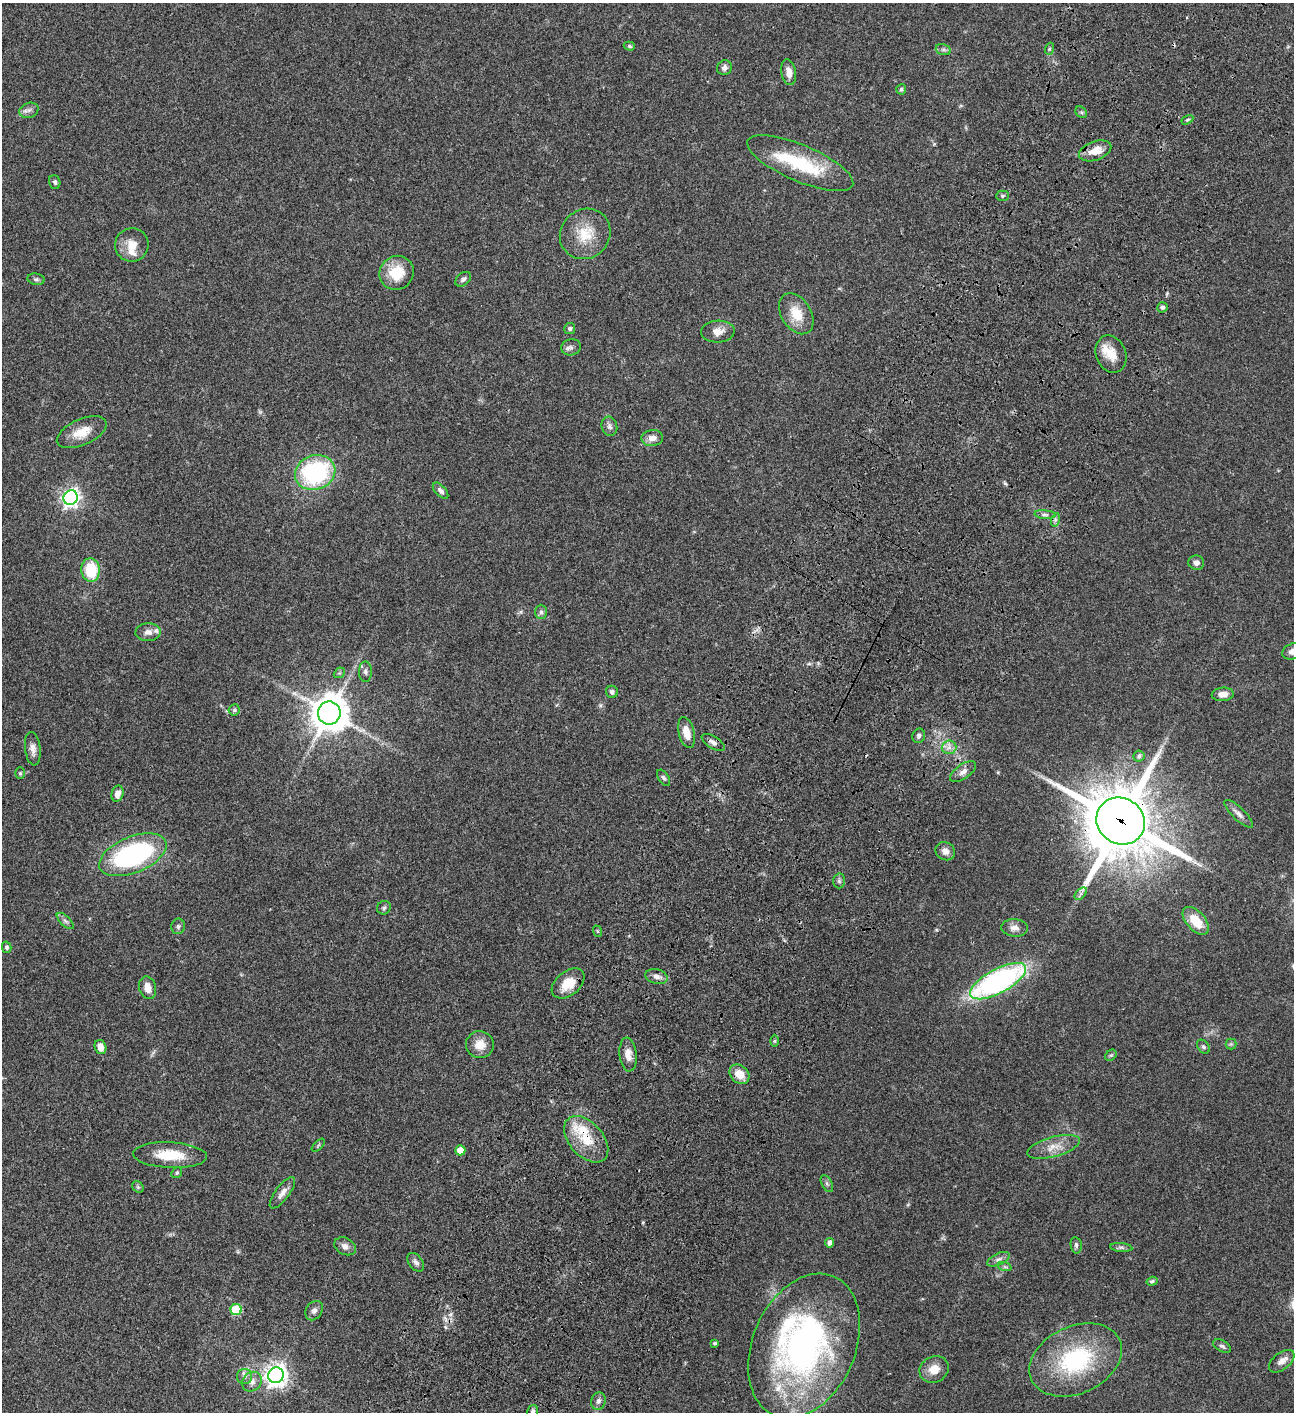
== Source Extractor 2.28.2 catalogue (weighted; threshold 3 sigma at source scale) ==
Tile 10 of 4 x 4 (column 2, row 3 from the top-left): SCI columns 1798-3089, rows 1613-3022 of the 6051 x 6048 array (HDU 1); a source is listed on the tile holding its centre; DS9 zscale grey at full resolution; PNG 1296 x 1414 px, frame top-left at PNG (2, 3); each listed source drawn as its Kron ellipse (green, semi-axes under 4 px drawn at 4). Shown black and unused: <1% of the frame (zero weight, under 3 of 4 exposures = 13% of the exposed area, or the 3 px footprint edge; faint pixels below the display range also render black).
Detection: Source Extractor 2.28.2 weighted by HDU 2 'WHT'; one run over the whole footprint, this tile lists its part. Background 0.0643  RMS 0.0059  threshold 0.0264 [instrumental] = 3 sigma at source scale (4.5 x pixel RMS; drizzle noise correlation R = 1.50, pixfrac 1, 0.05/0.05 arcsec/px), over >= 5 px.
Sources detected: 117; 1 too faint to see at this stretch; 2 cosmic-ray / hot-pixel residue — neither listed nor drawn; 6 inside a brighter listed object's ellipse — not listed separately; the other 108 listed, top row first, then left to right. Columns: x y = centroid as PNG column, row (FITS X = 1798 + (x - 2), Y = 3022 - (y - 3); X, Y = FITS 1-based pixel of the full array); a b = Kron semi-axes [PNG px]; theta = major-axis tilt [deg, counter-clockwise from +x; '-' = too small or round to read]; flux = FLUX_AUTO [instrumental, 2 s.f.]
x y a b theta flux
629 46 6 4 -16 0.88
943 49 8 5 -17 1.3
1049 49 6 4 71 0.77
724 68 8 7 - 2.2
789 72 13 7 -79 4.3
901 89 5 5 - 0.95
29 110 10 7 22 2.3
1081 112 6 5 - 1
1187 120 6 3 30 0.79
1095 151 17 9 20 7.5
800 163 57 18 -23 36
55 182 7 5 -71 1.5
1002 196 6 5 - 0.96
585 234 26 24 43 17
132 245 17 16 - 8.1
397 273 18 16 40 15
36 279 9 5 -8 1.2
463 279 9 6 40 1.6
1162 307 5 5 - 1.4
796 314 22 14 -58 11
570 329 5 5 - 1.1
718 332 17 11 4 4.9
571 347 10 8 15 2.1
1111 354 19 15 -69 8.4
609 426 10 7 -76 2.1
82 432 26 13 24 11
652 438 11 8 8 4.4
315 472 20 17 19 66
440 491 10 5 -47 1.7
71 498 7 7 - 230
1045 515 10 4 -5 1.6
1055 520 7 4 72 1.2
1196 563 8 7 - 2.5
91 570 12 9 -86 22
541 612 7 6 - 1.4
148 632 12 9 4 3.2
1293 651 11 7 20 3.3
365 672 10 6 -89 1.8
339 673 6 4 43 0.77
612 692 6 6 - 1.5
1223 694 11 6 5 4.1
234 710 5 5 - 1.1
329 713 11 11 - 1200
686 733 16 8 -76 6.5
919 736 7 6 - 1.6
713 742 13 6 -31 2.4
949 747 7 7 - 2.6
33 749 17 7 -83 3.5
1139 756 6 5 - 1.5
963 772 15 7 35 3.1
20 773 6 5 - 0.87
664 778 9 5 -57 1.2
118 794 8 5 74 3.8
1239 814 19 6 -44 2.9
1121 821 25 22 -33 4600
945 851 10 9 - 3.5
133 855 36 18 22 89
839 881 7 6 - 1.3
1081 894 7 4 45 1.5
384 908 7 6 - 1.1
65 921 11 5 -44 1.6
1196 921 16 9 -48 12
178 926 8 7 - 1.4
1015 928 13 8 -5 3.2
597 931 6 3 -71 0.62
7 947 6 4 -75 0.99
656 976 11 7 -14 2.6
998 981 31 12 28 140
568 983 19 12 40 11
148 988 11 8 -74 4.9
774 1041 6 4 90 0.73
1231 1044 5 5 - 0.98
480 1045 14 13 - 7.3
100 1047 7 5 -70 4.5
1203 1047 8 5 -51 1.3
628 1054 17 8 -85 4.6
1111 1055 6 5 - 0.85
739 1074 11 8 -45 7.7
586 1139 27 17 -48 15
318 1145 8 3 45 0.73
1054 1147 27 10 15 7.8
460 1150 5 5 - 6.7
170 1155 37 13 -3 16
177 1173 6 5 - 0.87
827 1184 9 5 -63 1.2
138 1187 6 5 - 0.96
282 1193 19 7 53 4
830 1243 4 4 - 2.2
1076 1245 8 5 -80 1.3
345 1246 11 8 -28 2.9
1121 1247 11 4 -5 1.3
998 1259 12 5 24 2.1
416 1262 10 7 -53 2.1
1005 1267 7 4 -19 1
1152 1281 6 4 17 1.1
236 1310 5 5 - 30
314 1311 10 8 56 2.3
715 1343 4 3 - 0.92
804 1346 76 51 67 190
1222 1346 9 5 -29 1.3
1076 1360 49 33 25 56
1282 1361 15 8 39 3.9
934 1369 15 13 29 7.2
276 1375 8 7 - 400
245 1377 7 7 - 2.1
252 1382 11 9 48 3.3
598 1401 9 7 73 2
533 1412 7 5 76 1.4
Overlapping masked pixels (flux is a lower limit): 2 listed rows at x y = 1121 821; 586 1139
Isophote crosses this tile's border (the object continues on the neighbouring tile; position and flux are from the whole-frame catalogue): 2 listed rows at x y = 1293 651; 533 1412